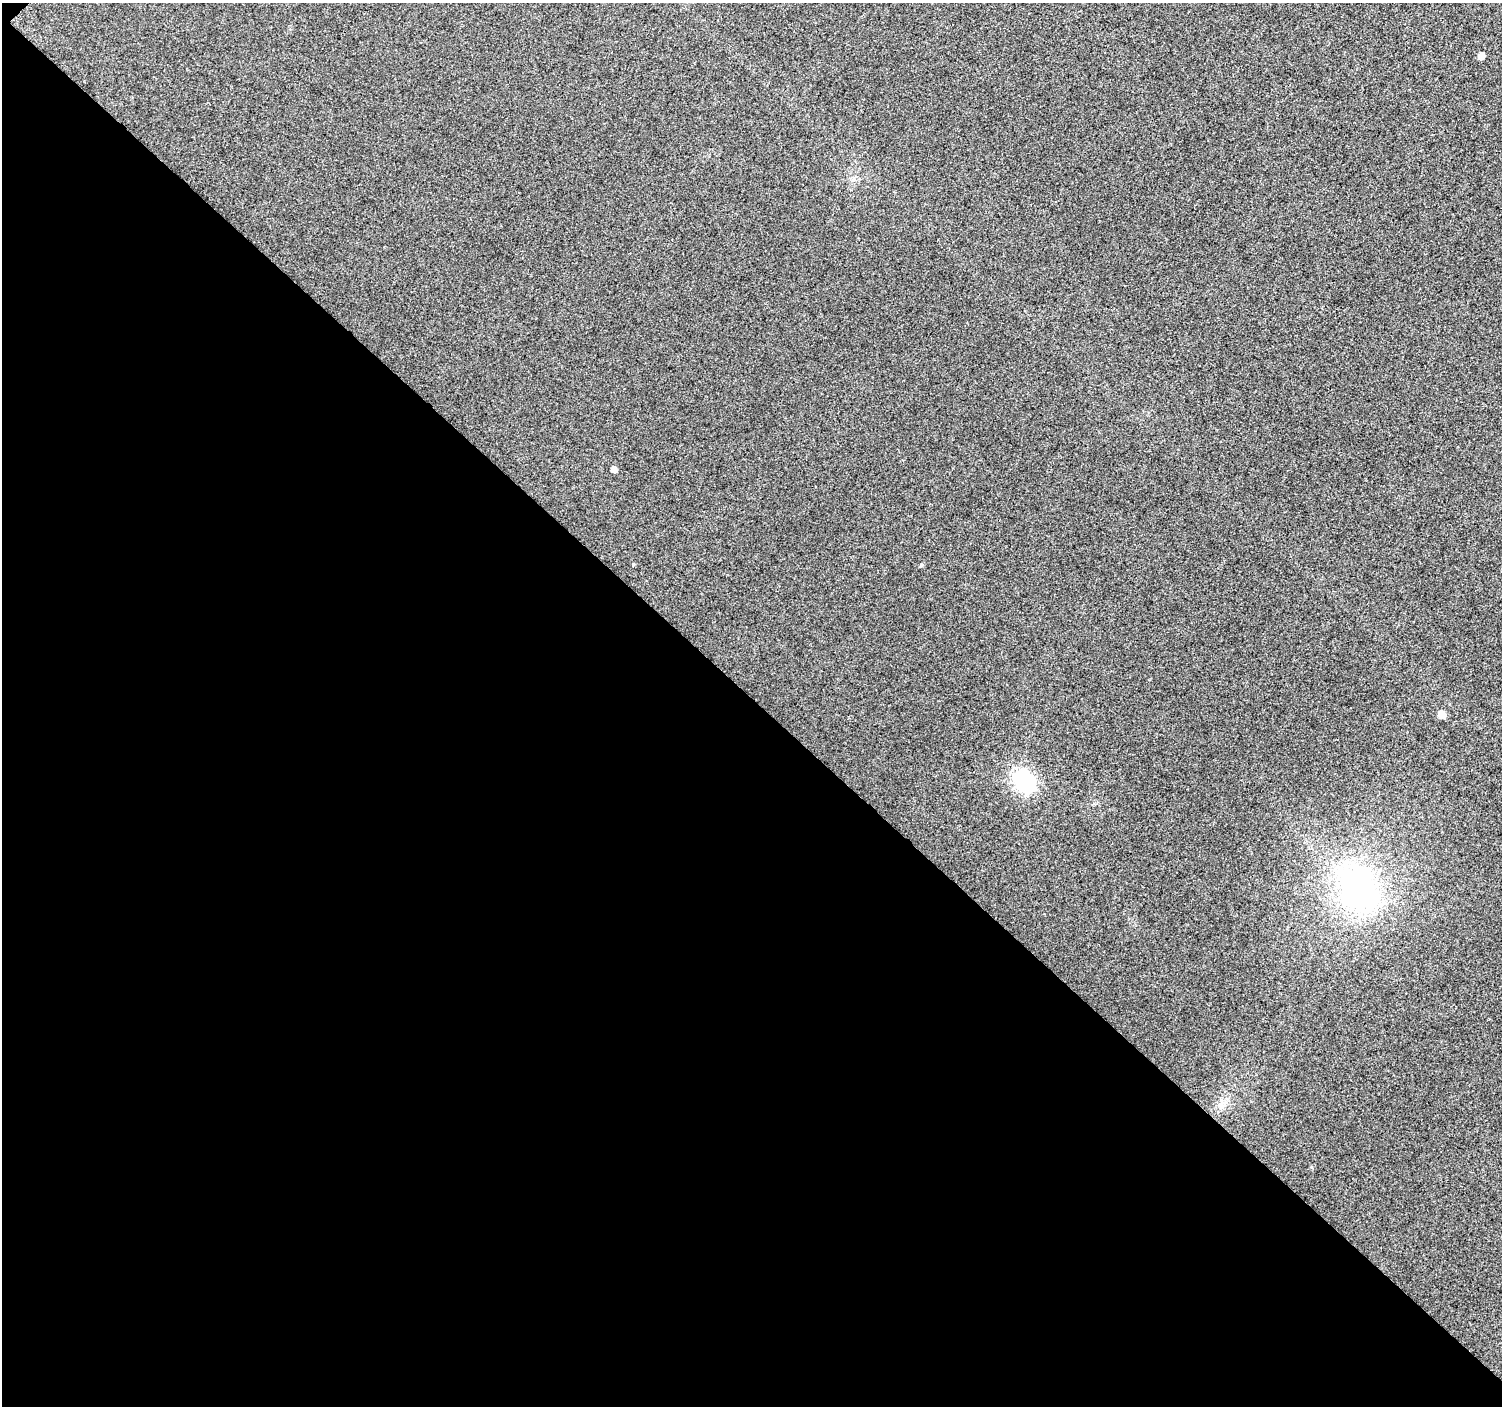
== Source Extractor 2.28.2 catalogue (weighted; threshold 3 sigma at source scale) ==
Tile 3 of 2 x 2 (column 1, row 2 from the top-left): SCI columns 1-1500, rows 88-1491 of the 3002 x 3001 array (HDU 1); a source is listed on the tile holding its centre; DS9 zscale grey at full resolution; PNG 1504 x 1408 px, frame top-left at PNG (2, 3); no overlay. Shown black and unused: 50% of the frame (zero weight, under 3 of 4 exposures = <1% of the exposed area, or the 3 px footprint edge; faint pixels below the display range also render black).
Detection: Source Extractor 2.28.2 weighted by HDU 2 'WHT'; one run over the whole footprint, this tile lists its part. Background 0.0349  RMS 0.011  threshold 0.0495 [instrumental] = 3 sigma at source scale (4.5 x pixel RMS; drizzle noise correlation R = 1.50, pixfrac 1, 0.0396/0.0396 arcsec/px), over >= 5 px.
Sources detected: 7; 1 inside a brighter object's white glare — not listed; the other 6 listed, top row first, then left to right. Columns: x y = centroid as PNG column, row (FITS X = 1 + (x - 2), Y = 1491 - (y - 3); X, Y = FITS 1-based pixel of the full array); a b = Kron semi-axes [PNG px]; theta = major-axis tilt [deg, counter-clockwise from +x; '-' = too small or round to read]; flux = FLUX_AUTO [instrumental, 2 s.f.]
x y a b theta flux
1481 56 5 5 - 6.3
614 469 5 5 - 4.9
921 565 5 4 - 1.5
1442 714 5 5 - 14
1026 782 8 8 - 350
1358 889 50 41 -67 220